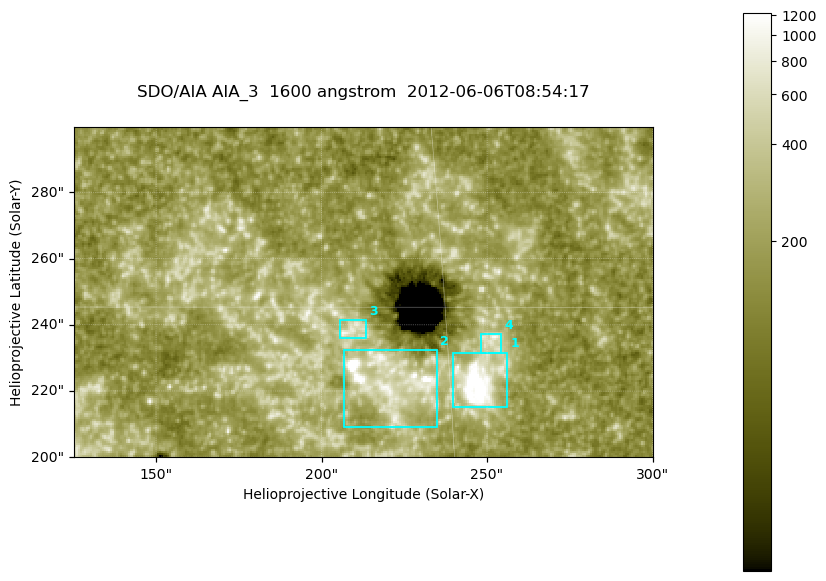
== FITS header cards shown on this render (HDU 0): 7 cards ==
TELESCOP= 'SDO/AIA '
INSTRUME= 'AIA_3   '
WAVELNTH=                 1600
WAVEUNIT= 'angstrom'
DATE-OBS= '2012-06-06T08:54:17.12'
CTYPE1  = 'HPLN-TAN'
CTYPE2  = 'HPLT-TAN'

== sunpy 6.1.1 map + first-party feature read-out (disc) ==
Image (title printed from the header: SDO/AIA AIA_3  1600 angstrom  2012-06-06T08:54:17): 287 x 164 px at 0.609 arcsec/px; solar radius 946 arcsec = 1552 px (partial field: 0.6% of the solar disc is inside the frame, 100% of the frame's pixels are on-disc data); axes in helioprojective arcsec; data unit not stated in the header (colour bar unlabelled)
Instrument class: DISC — disc imager (sunpy class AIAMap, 1600 A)
Bright regions (active regions / flare kernels): reference = the on-disc median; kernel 3 px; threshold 5 sigma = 343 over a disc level ~189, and >= 1.15x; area >= 47 px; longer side >= 3 px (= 1.8 arcsec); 4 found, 4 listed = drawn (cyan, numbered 1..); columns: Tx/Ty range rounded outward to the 2 arcsec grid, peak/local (2 s.f.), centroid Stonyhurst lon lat
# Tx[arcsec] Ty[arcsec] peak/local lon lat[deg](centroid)
1 238..256 214..232 13 +16 +14
2 206..236 208..232 17 +14 +14
3 204..214 236..242 4.4 +13 +15
4 248..256 230..238 4.5 +16 +14